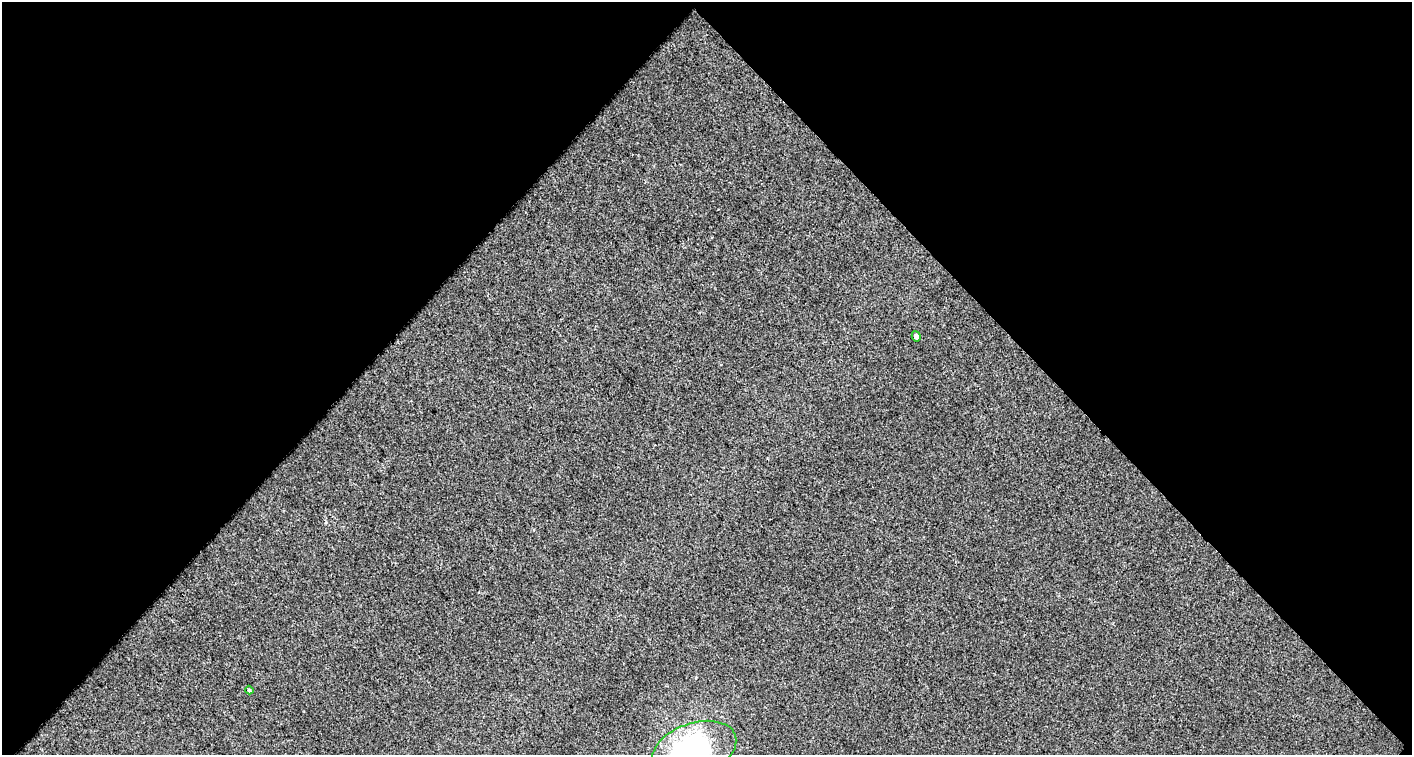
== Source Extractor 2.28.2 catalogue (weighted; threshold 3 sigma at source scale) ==
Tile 1 of 1 x 2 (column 1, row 1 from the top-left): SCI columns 50-1459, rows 753-1505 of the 1504 x 1505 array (HDU 1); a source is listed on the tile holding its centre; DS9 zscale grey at full resolution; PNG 1414 x 757 px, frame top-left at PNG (2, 2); each listed source drawn as its Kron ellipse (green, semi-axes under 4 px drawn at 4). Shown black and unused: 51% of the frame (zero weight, under 2 of 3 exposures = <1% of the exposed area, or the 3 px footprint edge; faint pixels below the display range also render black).
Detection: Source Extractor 2.28.2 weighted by HDU 2 'WHT'; one run over the whole footprint, this tile lists its part. Background 0.00396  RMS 0.012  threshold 0.0522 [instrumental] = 3 sigma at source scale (4.5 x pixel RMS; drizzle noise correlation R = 1.50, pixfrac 1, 0.0396/0.0396 arcsec/px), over >= 5 px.
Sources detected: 3; all 3 listed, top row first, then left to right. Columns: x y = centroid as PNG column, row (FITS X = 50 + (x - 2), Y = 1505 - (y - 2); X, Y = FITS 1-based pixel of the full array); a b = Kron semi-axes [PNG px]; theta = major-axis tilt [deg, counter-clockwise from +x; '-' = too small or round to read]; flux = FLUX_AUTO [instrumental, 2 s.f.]
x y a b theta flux
916 336 5 4 - 4.2
249 690 4 4 - 1.4
694 750 44 26 20 230
Isophote crosses this tile's border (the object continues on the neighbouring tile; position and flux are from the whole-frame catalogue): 1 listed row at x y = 694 750